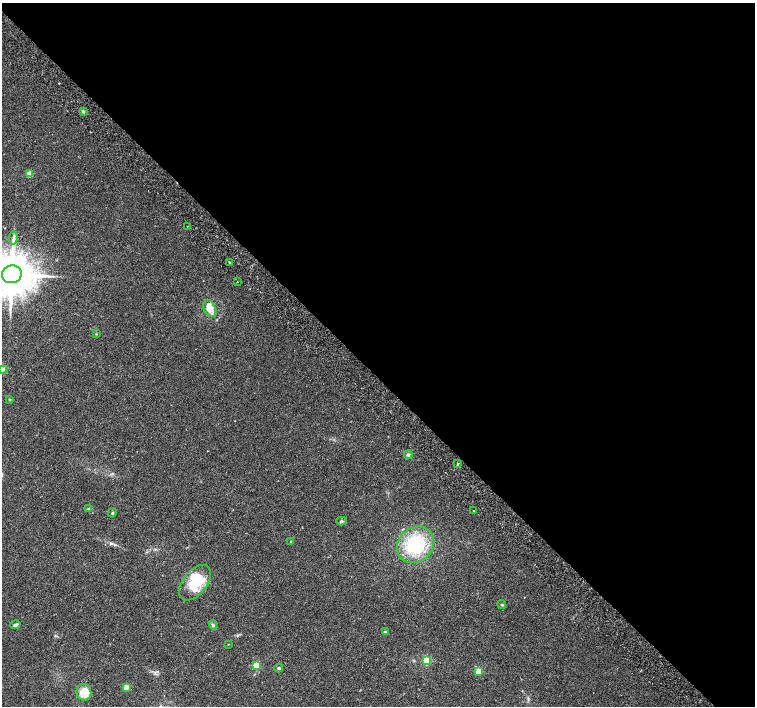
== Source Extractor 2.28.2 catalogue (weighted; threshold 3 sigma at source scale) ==
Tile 8 of 4 x 4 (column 4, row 2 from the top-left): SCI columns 4567-6072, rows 3080-4487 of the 6116 x 6093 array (HDU 1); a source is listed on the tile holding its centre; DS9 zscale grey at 2 x 2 block average (1 PNG px = mean of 2 x 2 image px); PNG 757 x 708 px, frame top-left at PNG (2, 3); each listed source drawn as its Kron ellipse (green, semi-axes under 4 px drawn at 4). Shown black and unused: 53% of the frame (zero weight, under 2 of 3 exposures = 3% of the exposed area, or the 3 px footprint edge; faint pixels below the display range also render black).
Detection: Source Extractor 2.28.2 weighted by HDU 2 'WHT'; one run over the whole footprint, this tile lists its part. Background 0.05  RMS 0.0057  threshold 0.0257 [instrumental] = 3 sigma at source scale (4.5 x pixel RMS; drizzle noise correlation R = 1.50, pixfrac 1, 0.0396/0.0396 arcsec/px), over >= 5 px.
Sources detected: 32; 1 inside a brighter object's white glare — neither listed nor drawn; the other 31 listed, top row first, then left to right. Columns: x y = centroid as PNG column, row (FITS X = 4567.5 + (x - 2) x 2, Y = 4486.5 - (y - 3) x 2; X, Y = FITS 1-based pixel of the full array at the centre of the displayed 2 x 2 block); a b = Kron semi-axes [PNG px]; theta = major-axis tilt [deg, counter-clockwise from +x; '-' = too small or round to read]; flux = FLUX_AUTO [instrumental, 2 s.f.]
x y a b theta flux
83 111 3 3 - 1.9
30 174 3 3 - 25
187 226 2 2 - 1.1
13 238 6 3 80 2.8
230 262 2 2 - 3.2
12 274 10 9 - 6000
237 282 2 2 - 0.73
210 309 9 6 -63 15
96 334 3 2 - 0.71
2 369 2 2 - 10
10 399 3 3 - 1.1
408 455 4 4 - 2.2
458 464 3 2 - 1.3
89 509 4 3 - 1.4
473 511 2 2 - 1.5
112 513 5 2 - 1.5
341 521 5 3 - 2.1
291 541 3 2 - 0.91
416 545 20 17 42 85
195 583 21 12 52 47
502 605 4 3 - 1.5
15 625 5 3 - 3.8
213 625 4 2 - 1.5
385 632 2 2 - 6
228 644 3 2 - 0.56
426 660 3 3 - 86
256 665 3 3 - 52
279 668 4 3 - 1.8
479 671 3 3 - 35
127 687 3 2 - 24
84 692 8 7 - 25
Isophote crosses this tile's border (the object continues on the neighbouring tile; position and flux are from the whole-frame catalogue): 2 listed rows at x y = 12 274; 2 369
Diffuse or blended objects may show on this block-average render without a row.